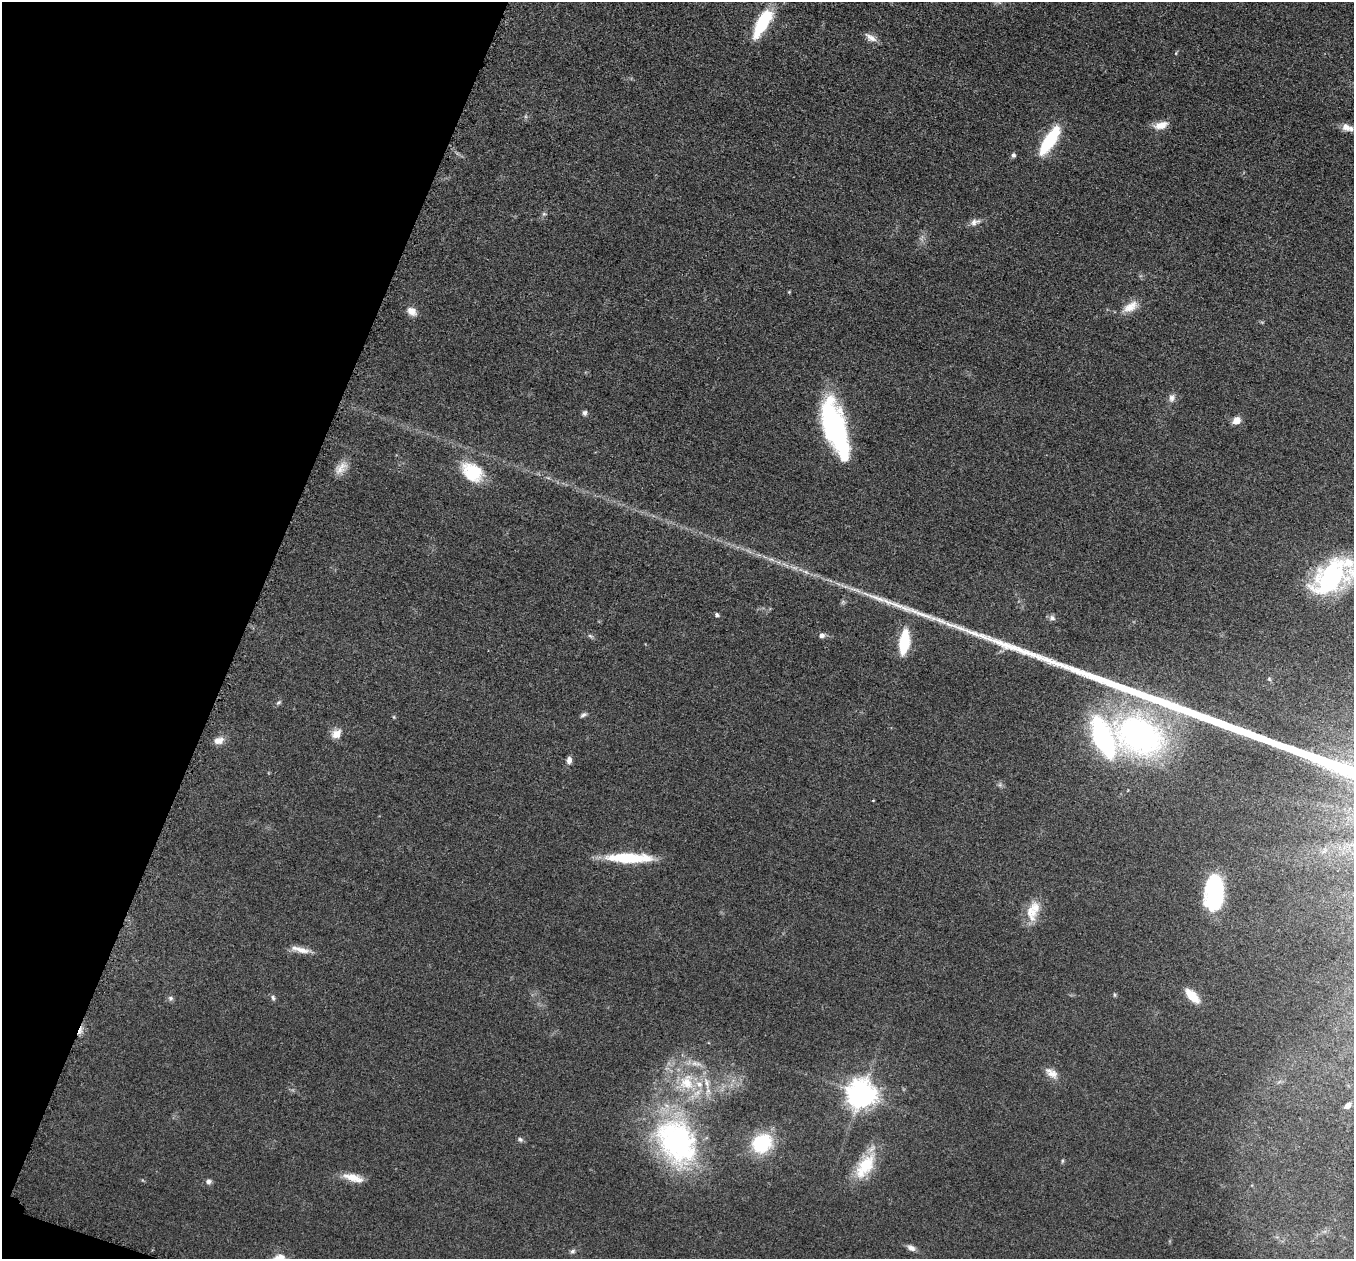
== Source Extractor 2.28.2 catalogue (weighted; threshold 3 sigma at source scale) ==
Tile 9 of 4 x 4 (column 1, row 3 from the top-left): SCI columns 33-1384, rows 1454-2710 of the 5457 x 5503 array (HDU 1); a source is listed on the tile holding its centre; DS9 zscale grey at full resolution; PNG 1356 x 1261 px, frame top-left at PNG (2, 2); no overlay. Shown black and unused: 18% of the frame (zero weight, under 3 of 5 exposures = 4% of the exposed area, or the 3 px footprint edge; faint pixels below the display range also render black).
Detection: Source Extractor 2.28.2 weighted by HDU 2 'WHT'; one run over the whole footprint, this tile lists its part. Background 0.054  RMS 0.006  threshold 0.0268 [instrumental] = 3 sigma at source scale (4.5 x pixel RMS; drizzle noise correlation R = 1.50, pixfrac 1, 0.05/0.05 arcsec/px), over >= 5 px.
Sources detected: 65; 1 inside a brighter object's white glare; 1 cosmic-ray / hot-pixel residue — not listed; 8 inside a brighter listed object's ellipse — not listed separately; the other 55 listed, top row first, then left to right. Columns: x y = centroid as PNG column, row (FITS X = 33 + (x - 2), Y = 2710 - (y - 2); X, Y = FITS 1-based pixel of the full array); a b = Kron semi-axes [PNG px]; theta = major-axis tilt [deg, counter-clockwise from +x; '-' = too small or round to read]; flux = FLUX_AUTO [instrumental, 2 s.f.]
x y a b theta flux
762 23 33 12 61 30
871 37 17 7 -33 3.9
1176 53 5 3 - 0.56
1161 125 19 9 13 6.2
1345 127 10 9 - 3.9
1049 140 34 11 57 33
1013 155 6 5 - 1.5
544 214 6 4 -18 0.82
975 222 15 8 16 3.3
789 292 4 4 - 0.51
1130 307 22 11 32 8.4
412 311 13 9 -35 4.6
1172 398 10 8 74 2.8
585 413 6 5 - 1.5
1236 420 8 6 34 6.2
834 425 44 21 -72 96
341 468 20 11 49 6
472 472 29 21 -38 26
806 572 9 5 -35 1.9
1331 577 47 30 38 71
854 589 14 4 -16 3.1
717 615 5 4 - 1.1
1052 618 9 8 - 1.9
822 635 8 6 7 2.2
590 636 7 4 -36 1.1
904 642 19 8 83 32
1269 679 6 5 - 0.89
278 702 9 4 40 1.2
583 715 9 5 30 1.5
336 734 13 10 40 5.5
1139 735 48 35 -24 190
219 740 13 9 13 4.8
569 760 8 6 79 2.9
873 800 4 2 - 0.39
629 858 48 10 -1 31
1214 893 35 18 87 58
1031 911 28 13 -74 9.7
300 950 27 7 -13 5.9
1114 995 7 3 -82 0.78
1192 996 18 8 -46 11
171 998 7 7 - 1.5
273 998 7 5 -79 1.4
1051 1073 19 9 -34 5.2
686 1082 25 22 86 27
861 1094 9 9 - 830
1348 1105 10 7 42 3.3
520 1139 8 6 -28 1.3
677 1142 69 50 -61 130
762 1143 23 19 37 31
1062 1161 6 4 89 0.77
865 1166 38 17 56 24
353 1178 27 9 -16 8.5
208 1181 7 7 - 1.9
911 1248 10 7 -25 2.9
573 1251 7 5 17 1.4
Isophote crosses this tile's border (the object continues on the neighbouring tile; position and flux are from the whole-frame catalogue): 1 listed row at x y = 1331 577